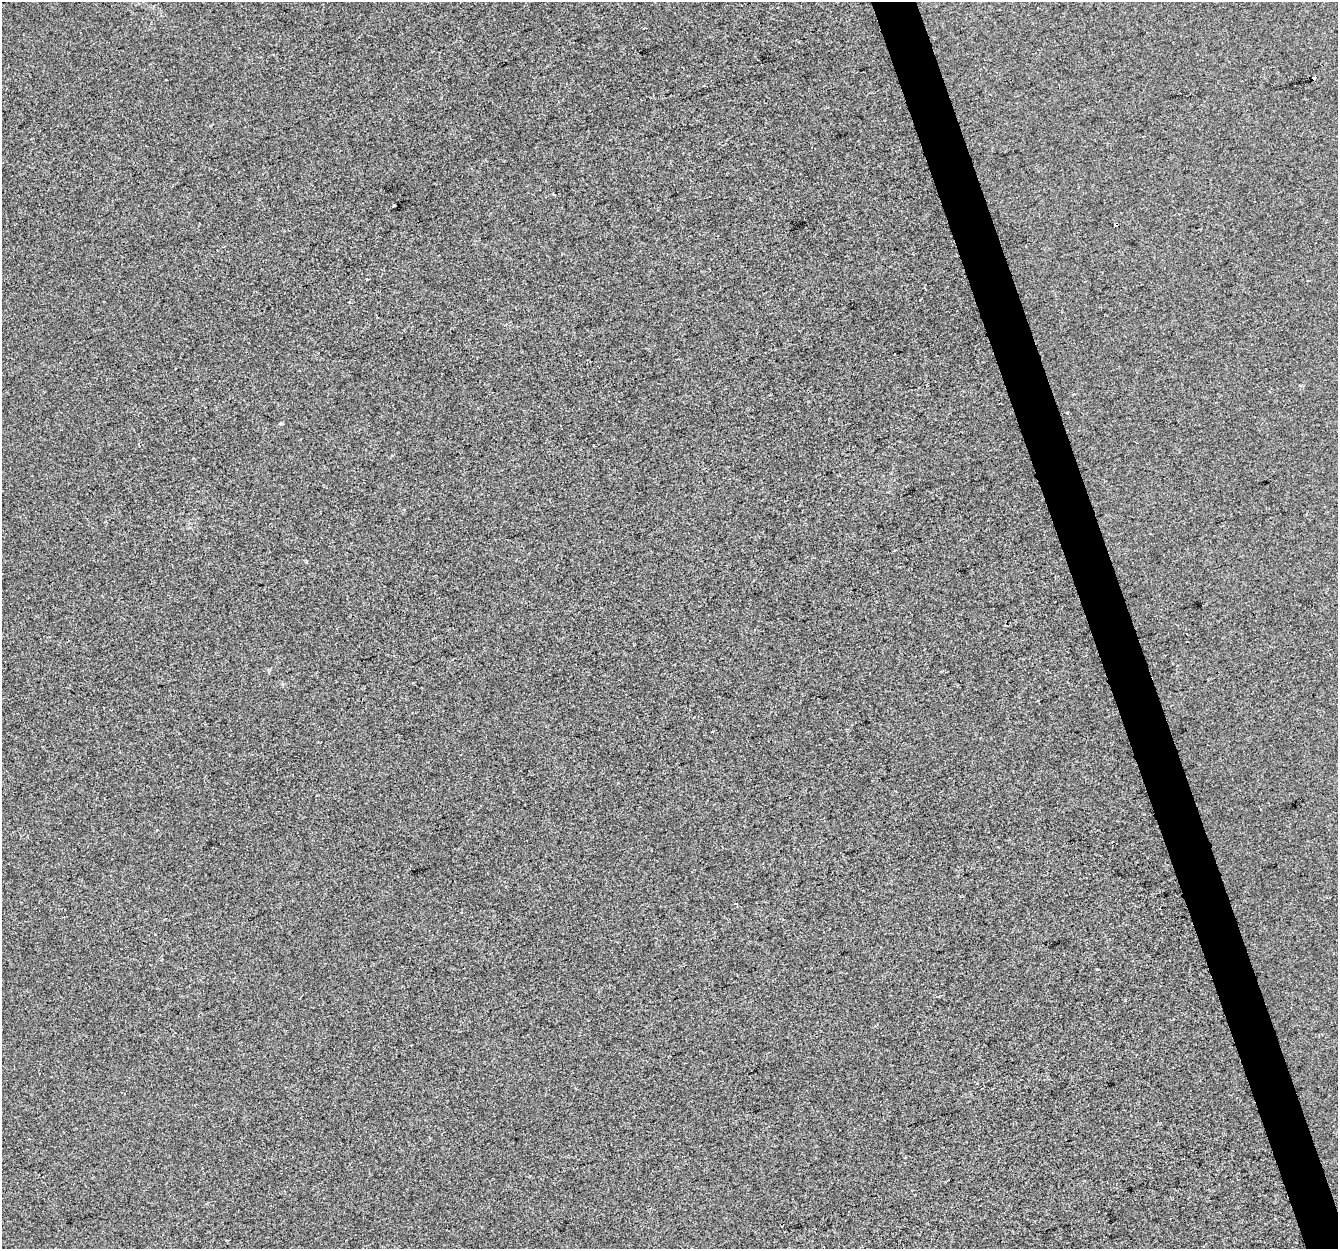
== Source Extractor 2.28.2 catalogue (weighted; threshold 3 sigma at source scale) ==
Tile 6 of 4 x 4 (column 2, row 2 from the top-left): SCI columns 1337-2672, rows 2609-3855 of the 5344 x 5163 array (HDU 1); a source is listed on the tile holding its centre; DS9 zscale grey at full resolution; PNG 1340 x 1251 px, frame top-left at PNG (2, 2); no overlay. Shown black and unused: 3% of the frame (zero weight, under 2 of 3 exposures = <1% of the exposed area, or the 3 px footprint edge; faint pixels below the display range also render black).
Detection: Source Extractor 2.28.2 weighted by HDU 2 'WHT'; one run over the whole footprint, this tile lists its part. Background 1.29e-04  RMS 0.0056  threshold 0.0253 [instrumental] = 3 sigma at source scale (4.5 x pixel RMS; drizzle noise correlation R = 1.50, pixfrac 1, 0.0396/0.0396 arcsec/px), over >= 5 px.
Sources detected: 8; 3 cosmic-ray / hot-pixel residue — not listed; the other 5 listed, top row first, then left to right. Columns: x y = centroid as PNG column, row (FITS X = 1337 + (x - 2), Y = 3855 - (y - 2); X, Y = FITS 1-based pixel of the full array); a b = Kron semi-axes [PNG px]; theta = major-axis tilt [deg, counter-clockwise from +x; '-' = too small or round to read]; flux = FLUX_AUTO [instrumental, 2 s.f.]
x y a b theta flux
645 28 3 2 - 0.65
1115 224 3 3 - 4.5
281 424 5 3 - 0.64
306 561 4 3 - 0.75
1097 969 3 2 - 0.8
Overlapping masked pixels (flux is a lower limit): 1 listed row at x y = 1115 224